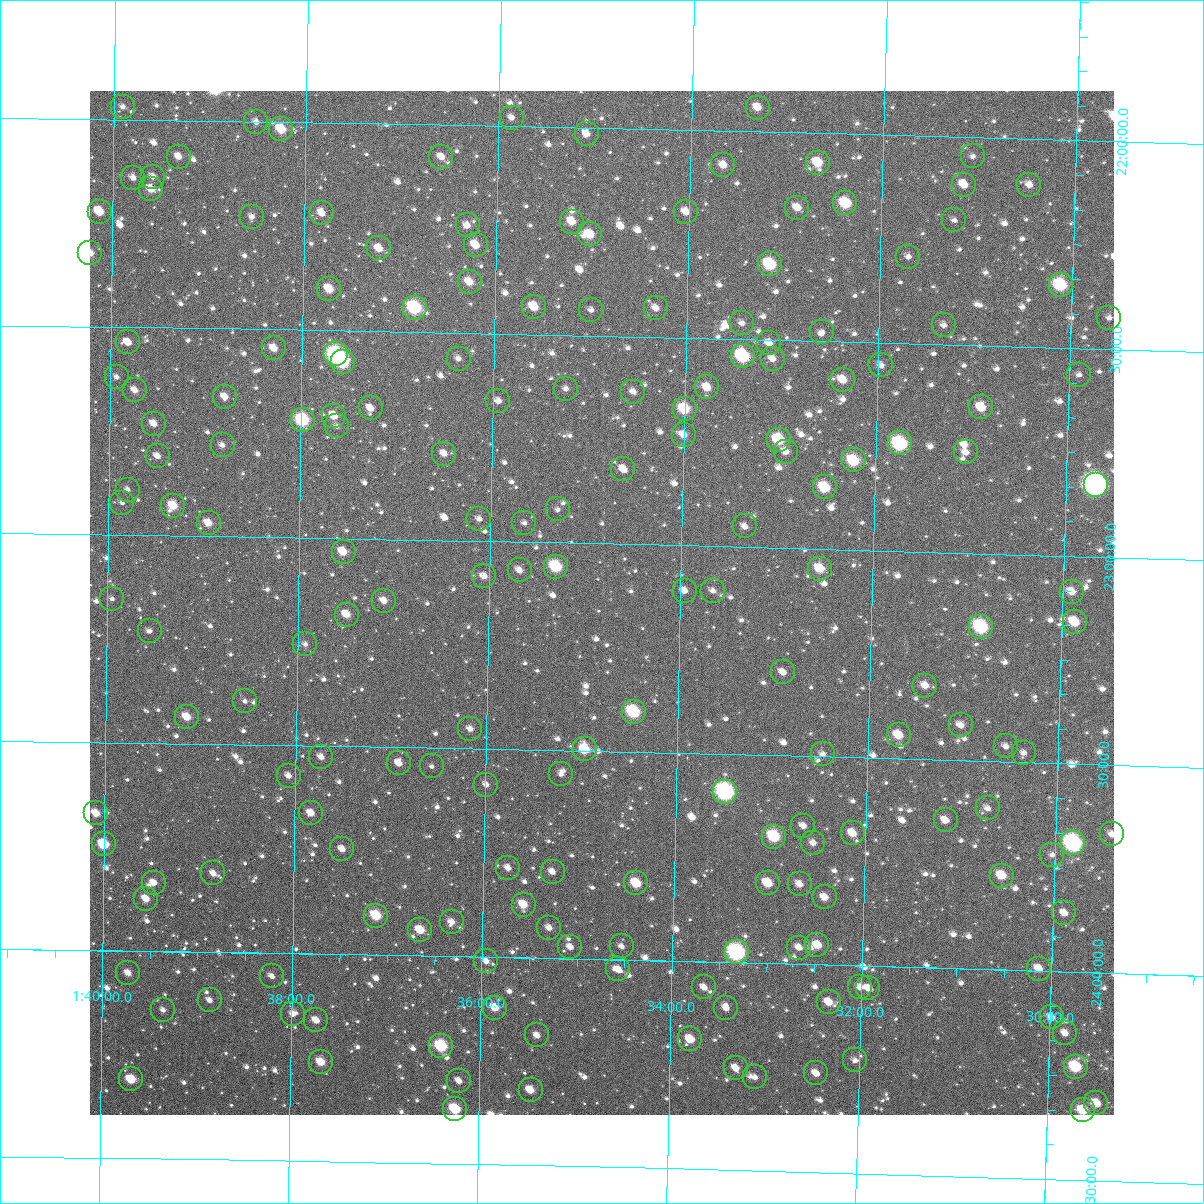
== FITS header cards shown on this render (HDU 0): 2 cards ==
NAXIS1  =                 1024
NAXIS2  =                 1024

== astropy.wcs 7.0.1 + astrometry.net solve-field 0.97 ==
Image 1024 x 1024 px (HDU 0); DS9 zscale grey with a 90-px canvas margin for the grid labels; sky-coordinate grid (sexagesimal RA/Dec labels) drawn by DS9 from the SOLVED WCS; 187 Tycho-2 reference stars matched to detected sources circled (green)
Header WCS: RA---TAN-SIP/DEC--TAN-SIP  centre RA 01:34:49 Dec +23:09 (23.71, +23.14 deg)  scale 8.66 arcsec/px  FOV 147.9' x 147.9'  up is +179 deg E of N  parity flipped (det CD > 0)
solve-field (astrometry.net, Tycho-2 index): VERIFIED the header's WCS against the Tycho-2 star catalogue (verified at 6 index scales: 17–187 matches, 0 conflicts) and refined it, rather than solving blind
Solved WCS: RA---TAN-SIP/DEC--TAN-SIP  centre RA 01:34:49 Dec +23:09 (23.71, +23.14 deg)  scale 8.66 arcsec/px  FOV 147.9' x 147.9'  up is +179 deg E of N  parity flipped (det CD > 0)
The solver's refit moves the header's centre by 0.47 arcsec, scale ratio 0.9999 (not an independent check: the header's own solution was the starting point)
Tycho-2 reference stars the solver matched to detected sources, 187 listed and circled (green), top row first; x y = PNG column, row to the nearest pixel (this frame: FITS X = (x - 90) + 1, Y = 1024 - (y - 91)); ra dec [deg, ICRS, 3 dp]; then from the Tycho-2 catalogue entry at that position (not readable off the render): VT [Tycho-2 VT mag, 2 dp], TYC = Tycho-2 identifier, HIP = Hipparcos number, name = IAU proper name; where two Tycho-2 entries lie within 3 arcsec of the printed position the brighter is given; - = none
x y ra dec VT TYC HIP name
123 107 24.975 +21.970 11.98 1211-512-1 - -
758 108 23.328 +21.942 10.85 1204-422-1 - -
512 118 23.966 +21.980 11.82 1204-484-1 - -
256 122 24.628 +22.002 11.63 1211-1231-1 - -
281 129 24.563 +22.018 9.90 1211-1337-1 - -
587 134 23.771 +22.015 11.60 1204-559-1 - -
973 156 22.768 +22.045 12.86 1204-1075-1 - -
179 157 24.828 +22.088 11.53 1211-1381-1 - -
441 157 24.147 +22.078 11.84 1211-1239-1 - -
818 163 23.169 +22.071 10.02 1204-1019-1 - -
723 165 23.414 +22.082 11.06 1204-784-1 - -
153 177 24.895 +22.137 11.60 1211-1719-1 - -
133 178 24.946 +22.140 11.71 1211-1693-1 - -
964 185 22.788 +22.114 10.75 1204-463-1 - -
1029 185 22.619 +22.110 11.74 1204-645-1 - -
151 189 24.899 +22.166 10.55 1211-1678-1 - -
845 203 23.095 +22.167 9.59 1204-586-1 - -
797 208 23.219 +22.181 11.30 1204-801-1 - -
100 212 25.032 +22.223 10.25 1211-1602-1 - -
686 212 23.508 +22.197 10.87 1204-445-1 - -
322 213 24.454 +22.218 11.43 1211-1295-1 - -
252 217 24.636 +22.229 11.73 1211-1288-1 - -
954 220 22.810 +22.201 12.33 1204-923-1 - -
572 222 23.805 +22.227 10.45 1204-681-1 - -
468 225 24.074 +22.241 11.46 1211-1217-1 - -
590 234 23.757 +22.257 10.13 1204-676-1 - -
476 245 24.053 +22.288 10.92 1211-1294-1 - -
379 248 24.305 +22.300 10.71 1211-1284-1 - -
90 253 25.055 +22.323 11.16 1211-1463-1 - -
908 257 22.928 +22.291 12.04 1204-739-1 - -
770 264 23.287 +22.319 9.23 1204-667-1 7227 -
470 282 24.067 +22.377 10.53 1211-1362-1 - -
1061 285 22.529 +22.348 8.90 1204-628-1 7001 -
329 289 24.431 +22.400 10.31 1211-1296-1 - -
534 307 23.898 +22.434 10.63 1204-831-1 - -
415 308 24.209 +22.442 8.53 1211-1286-1 7520 -
656 308 23.581 +22.431 11.32 1204-588-1 - -
591 310 23.749 +22.439 12.07 1204-866-1 - -
1109 318 22.400 +22.424 12.48 1204-901-1 - -
742 323 23.356 +22.461 11.96 1204-1133-1 - -
944 325 22.830 +22.454 12.39 1204-1102-1 - -
822 332 23.147 +22.479 12.63 1204-930-1 - -
128 342 24.954 +22.536 11.19 1749-1765-1 - -
769 343 23.284 +22.509 11.19 1749-1546-1 - -
274 348 24.574 +22.545 11.23 1749-1042-1 - -
336 354 24.411 +22.557 7.83 1749-1478-1 7583 -
743 356 23.351 +22.542 8.72 1749-1736-1 - -
459 359 24.091 +22.563 12.24 1749-1341-1 - -
773 359 23.273 +22.546 11.45 1749-538-1 - -
343 362 24.393 +22.575 8.83 1749-1569-1 - -
881 365 22.991 +22.555 11.97 1749-1608-1 - -
1079 375 22.474 +22.564 11.71 1749-1213-1 - -
117 377 24.982 +22.620 12.47 1749-1813-1 - -
843 380 23.089 +22.592 10.43 1749-1525-1 - -
707 387 23.442 +22.618 10.55 1749-1442-1 - -
566 389 23.810 +22.629 12.01 1749-1567-1 - -
135 390 24.934 +22.651 11.66 1749-1819-1 - -
633 392 23.635 +22.633 11.81 1749-1573-1 - -
225 397 24.699 +22.663 11.66 1749-1445-1 - -
498 401 23.986 +22.662 11.52 1749-1463-1 - -
981 407 22.727 +22.649 10.36 1749-1495-1 - -
371 408 24.319 +22.685 11.02 1749-1466-1 - -
685 409 23.500 +22.671 9.44 1749-433-1 - -
334 416 24.414 +22.705 10.60 1749-1596-1 - -
303 420 24.496 +22.716 8.73 1749-1554-1 - -
154 424 24.884 +22.731 11.35 1749-1584-1 - -
337 426 24.406 +22.730 11.60 1749-971-1 - -
684 435 23.501 +22.734 10.76 1749-1401-1 - -
779 440 23.252 +22.739 9.24 1749-866-1 - -
900 443 22.935 +22.741 8.36 1749-1730-1 7119 -
223 445 24.704 +22.780 12.24 1749-1727-1 - -
786 452 23.234 +22.768 11.30 1749-1058-1 - -
966 452 22.764 +22.758 11.47 1749-976-1 - -
444 454 24.125 +22.791 11.44 1749-936-1 - -
158 456 24.873 +22.809 11.74 1749-1648-1 - -
854 460 23.056 +22.785 9.23 1749-1001-1 - -
623 469 23.656 +22.820 10.92 1749-1515-1 - -
1096 485 22.422 +22.826 6.78 1749-1315-1 6966 -
825 487 23.129 +22.852 9.57 1749-1755-1 - -
128 490 24.949 +22.890 11.96 1749-1891-1 - -
122 503 24.963 +22.922 12.55 1749-1823-1 - -
173 506 24.831 +22.928 10.26 1749-1440-1 - -
558 509 23.826 +22.920 12.54 1749-1451-1 - -
479 519 24.029 +22.947 12.06 1749-1592-1 - -
209 523 24.737 +22.969 10.68 1749-887-1 - -
524 523 23.912 +22.954 12.35 1749-1619-1 - -
745 526 23.336 +22.951 11.43 1749-1235-1 - -
344 552 24.383 +23.033 10.46 1749-1588-1 7570 -
556 567 23.827 +23.058 8.98 1749-621-1 7390 -
820 569 23.136 +23.047 10.01 1749-1503-1 - -
520 570 23.922 +23.068 11.36 1749-1354-1 - -
484 576 24.014 +23.085 11.54 1749-1025-1 - -
685 591 23.489 +23.109 12.15 1749-1522-1 - -
713 591 23.415 +23.107 12.34 1749-929-1 - -
1072 592 22.476 +23.086 11.13 1749-919-1 - -
112 599 24.986 +23.154 12.20 1749-1841-1 - -
384 601 24.275 +23.148 11.70 1749-1636-1 - -
347 615 24.371 +23.183 10.68 1749-1541-1 - -
1075 622 22.466 +23.158 9.85 1749-266-1 - -
981 627 22.711 +23.177 8.35 1749-911-1 7048 -
150 631 24.886 +23.231 12.68 1749-1303-1 - -
305 644 24.479 +23.256 12.65 1749-1172-1 - -
783 672 23.226 +23.299 11.50 1749-1632-1 - -
925 686 22.853 +23.322 11.47 1749-1671-1 - -
245 701 24.634 +23.395 12.58 1749-1216-1 - -
634 712 23.615 +23.403 8.68 1749-769-1 - -
187 717 24.786 +23.435 10.44 1749-1511-1 - -
961 725 22.757 +23.415 11.22 1749-1563-1 - -
470 729 24.043 +23.453 11.78 1749-1610-1 - -
899 735 22.919 +23.443 10.46 1749-1685-1 - -
1006 746 22.637 +23.463 11.60 1749-247-1 - -
585 749 23.740 +23.496 9.62 1749-1575-1 - -
1024 753 22.589 +23.477 11.63 1749-1090-1 - -
823 754 23.117 +23.494 11.85 1749-1077-1 - -
321 757 24.432 +23.527 12.05 1749-1699-1 - -
399 763 24.228 +23.538 11.37 1749-1729-1 - -
432 766 24.142 +23.545 12.78 1749-1406-1 - -
561 774 23.802 +23.557 13.43 1749-1618-1 - -
289 776 24.517 +23.573 12.13 1749-1362-1 - -
486 785 23.998 +23.586 11.98 1749-1661-1 - -
725 792 23.370 +23.590 7.46 1749-1639-1 7255 -
988 808 22.680 +23.613 11.96 1749-139-1 - -
96 813 25.021 +23.671 10.67 1749-1868-1 - -
311 813 24.456 +23.662 11.24 1749-511-1 - -
946 820 22.790 +23.645 11.13 1749-347-1 - -
803 826 23.163 +23.667 12.02 1749-310-1 - -
853 833 23.032 +23.682 10.70 1749-772-1 - -
1112 834 22.352 +23.667 11.66 1749-1456-1 - -
774 837 23.240 +23.696 9.13 1749-858-1 7217 -
813 843 23.135 +23.708 11.64 1749-540-1 - -
1073 843 22.453 +23.690 7.70 1749-1634-1 6975 -
104 844 24.999 +23.745 9.52 1749-1917-1 7768 -
342 849 24.373 +23.747 11.46 1749-491-1 - -
1052 855 22.507 +23.720 12.58 1749-1030-1 - -
508 868 23.936 +23.785 11.52 1749-792-1 - -
553 872 23.819 +23.792 11.77 1749-1265-1 - -
213 873 24.710 +23.811 11.56 1749-467-1 - -
1002 876 22.637 +23.774 10.05 1749-1280-1 - -
154 883 24.867 +23.836 11.42 1749-830-1 - -
636 883 23.598 +23.815 9.77 1749-380-1 - -
768 883 23.252 +23.807 10.06 1749-1131-1 - -
800 884 23.168 +23.808 10.89 1749-674-1 - -
825 897 23.101 +23.838 11.10 1749-1102-1 - -
146 899 24.887 +23.874 10.90 1749-145-1 - -
524 905 23.893 +23.873 10.27 1749-1366-1 - -
1064 913 22.470 +23.860 11.06 1749-1629-1 - -
376 916 24.280 +23.906 9.63 1749-462-1 - -
452 922 24.081 +23.918 11.44 1749-1672-1 - -
549 928 23.825 +23.927 11.60 1749-494-1 - -
420 930 24.164 +23.939 10.33 1749-1537-1 - -
817 945 23.118 +23.954 10.46 1749-206-1 - -
622 946 23.633 +23.968 12.20 1749-641-1 - -
570 947 23.768 +23.972 12.07 1749-355-1 - -
799 948 23.165 +23.961 11.62 1749-478-1 - -
737 952 23.329 +23.976 7.70 1749-1402-1 7244 -
486 961 23.989 +24.010 11.62 1749-282-1 - -
618 969 23.641 +24.024 11.57 1749-1304-1 - -
1039 969 22.532 +23.995 10.85 1749-174-1 - -
128 973 24.931 +24.054 11.24 1749-1804-1 - -
272 976 24.552 +24.057 11.76 1749-220-1 - -
704 987 23.413 +24.062 12.06 1749-758-1 - -
860 987 23.003 +24.052 11.53 1749-219-1 - -
868 988 22.980 +24.054 10.99 1749-1399-1 - -
210 1000 24.716 +24.116 11.56 1749-391-1 - -
829 1002 23.083 +24.090 11.01 1749-407-1 - -
495 1008 23.963 +24.122 10.64 1749-1308-1 - -
726 1008 23.353 +24.111 11.69 1749-1345-1 - -
163 1010 24.838 +24.142 11.80 1749-655-1 - -
293 1014 24.496 +24.146 12.07 1749-506-1 - -
1052 1017 22.496 +24.111 11.31 1749-1082-1 - -
316 1020 24.433 +24.160 11.04 1749-939-1 - -
1065 1033 22.459 +24.148 11.32 1749-238-1 - -
537 1035 23.850 +24.187 12.09 1749-747-1 - -
690 1039 23.446 +24.188 10.48 1749-597-1 - -
441 1046 24.103 +24.217 8.89 1749-1334-1 7487 -
855 1060 23.010 +24.229 12.28 1749-335-1 - -
321 1062 24.419 +24.261 10.25 1749-862-1 - -
1076 1067 22.428 +24.228 9.13 1749-1249-1 6970 -
736 1068 23.325 +24.254 11.10 1749-440-1 - -
816 1073 23.112 +24.262 11.27 1749-1177-1 - -
755 1077 23.273 +24.275 11.76 1749-148-1 - -
131 1079 24.919 +24.309 9.73 1749-635-1 - -
459 1081 24.054 +24.300 11.60 1749-678-1 - -
531 1090 23.865 +24.318 10.78 1749-598-1 - -
1096 1103 22.371 +24.314 10.22 1749-1505-1 - -
455 1109 24.062 +24.368 9.36 1749-933-1 - -
1083 1110 22.406 +24.332 9.81 1749-147-1 - -